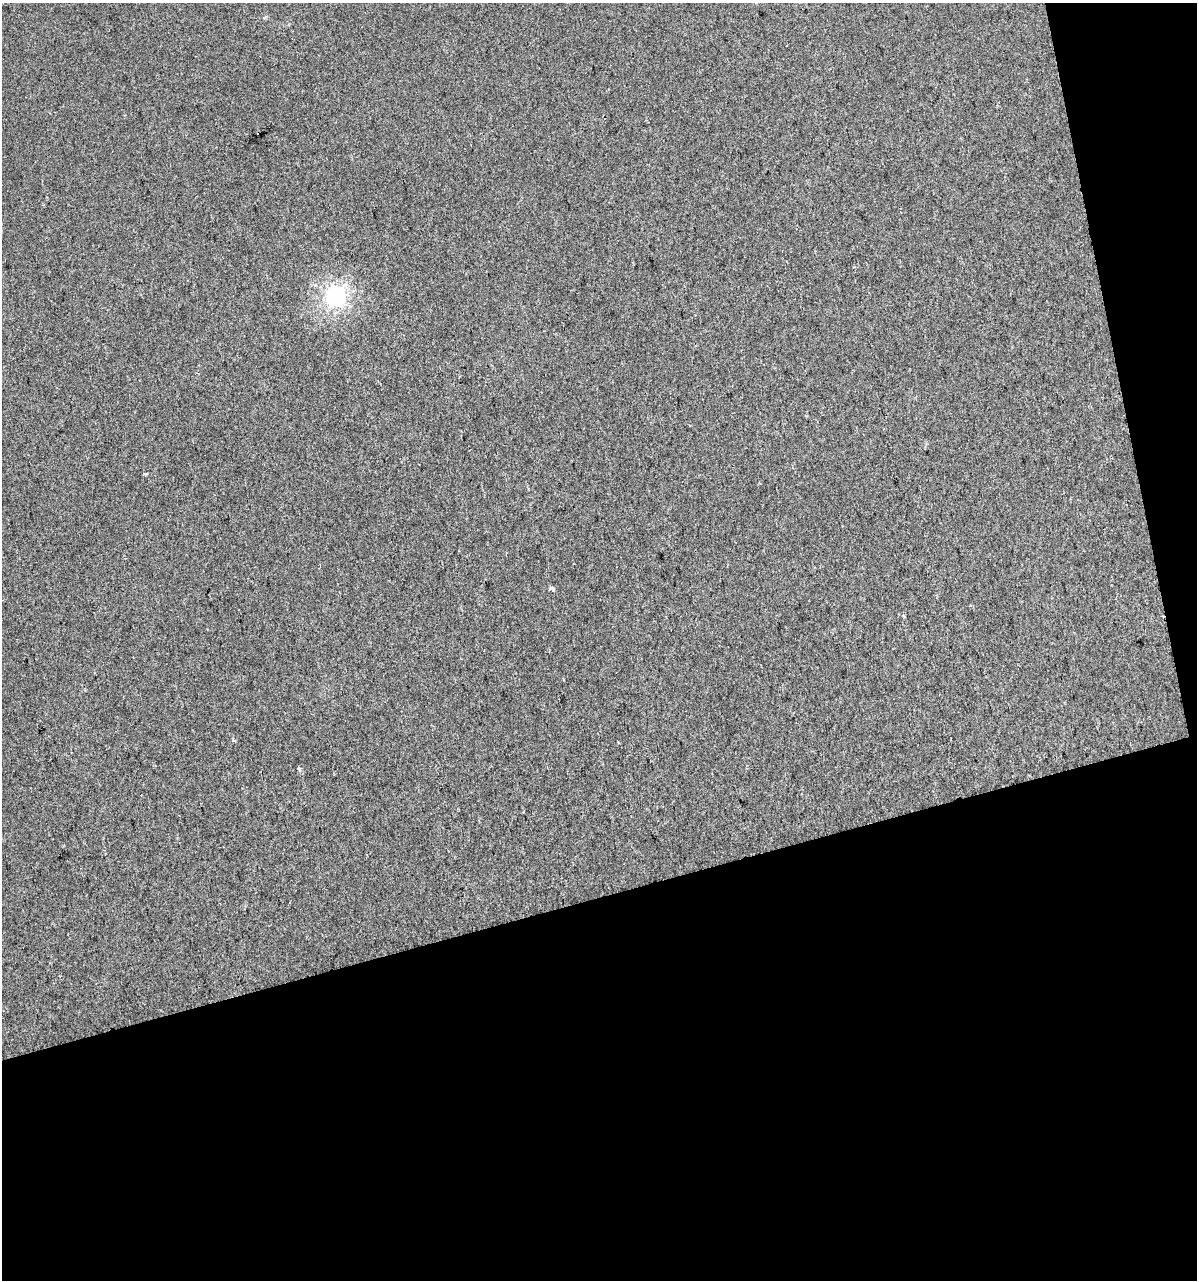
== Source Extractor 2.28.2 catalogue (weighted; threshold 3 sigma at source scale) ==
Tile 4 of 2 x 2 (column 2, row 2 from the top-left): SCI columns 1224-2418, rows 1-1278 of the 2463 x 2555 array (HDU 1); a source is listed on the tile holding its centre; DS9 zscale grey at full resolution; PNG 1199 x 1282 px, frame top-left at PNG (2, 3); no overlay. Shown black and unused: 34% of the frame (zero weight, under 2 of 3 exposures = <1% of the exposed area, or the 3 px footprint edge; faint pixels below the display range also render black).
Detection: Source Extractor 2.28.2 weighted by HDU 2 'WHT'; one run over the whole footprint, this tile lists its part. Background 7.56e-04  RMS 0.0073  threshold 0.0327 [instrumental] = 3 sigma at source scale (4.5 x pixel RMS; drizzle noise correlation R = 1.50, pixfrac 1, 0.0396/0.0396 arcsec/px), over >= 5 px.
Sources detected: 5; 1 cosmic-ray / hot-pixel residue — not listed; the other 4 listed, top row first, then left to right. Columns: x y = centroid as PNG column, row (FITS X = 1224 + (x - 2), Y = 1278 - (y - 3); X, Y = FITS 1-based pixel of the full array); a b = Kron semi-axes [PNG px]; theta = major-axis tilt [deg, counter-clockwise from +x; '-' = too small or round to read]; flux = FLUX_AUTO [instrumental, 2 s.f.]
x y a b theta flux
335 297 7 7 - 290
144 474 7 3 -6 0.9
551 589 4 4 - 63
233 740 3 3 - 3.6